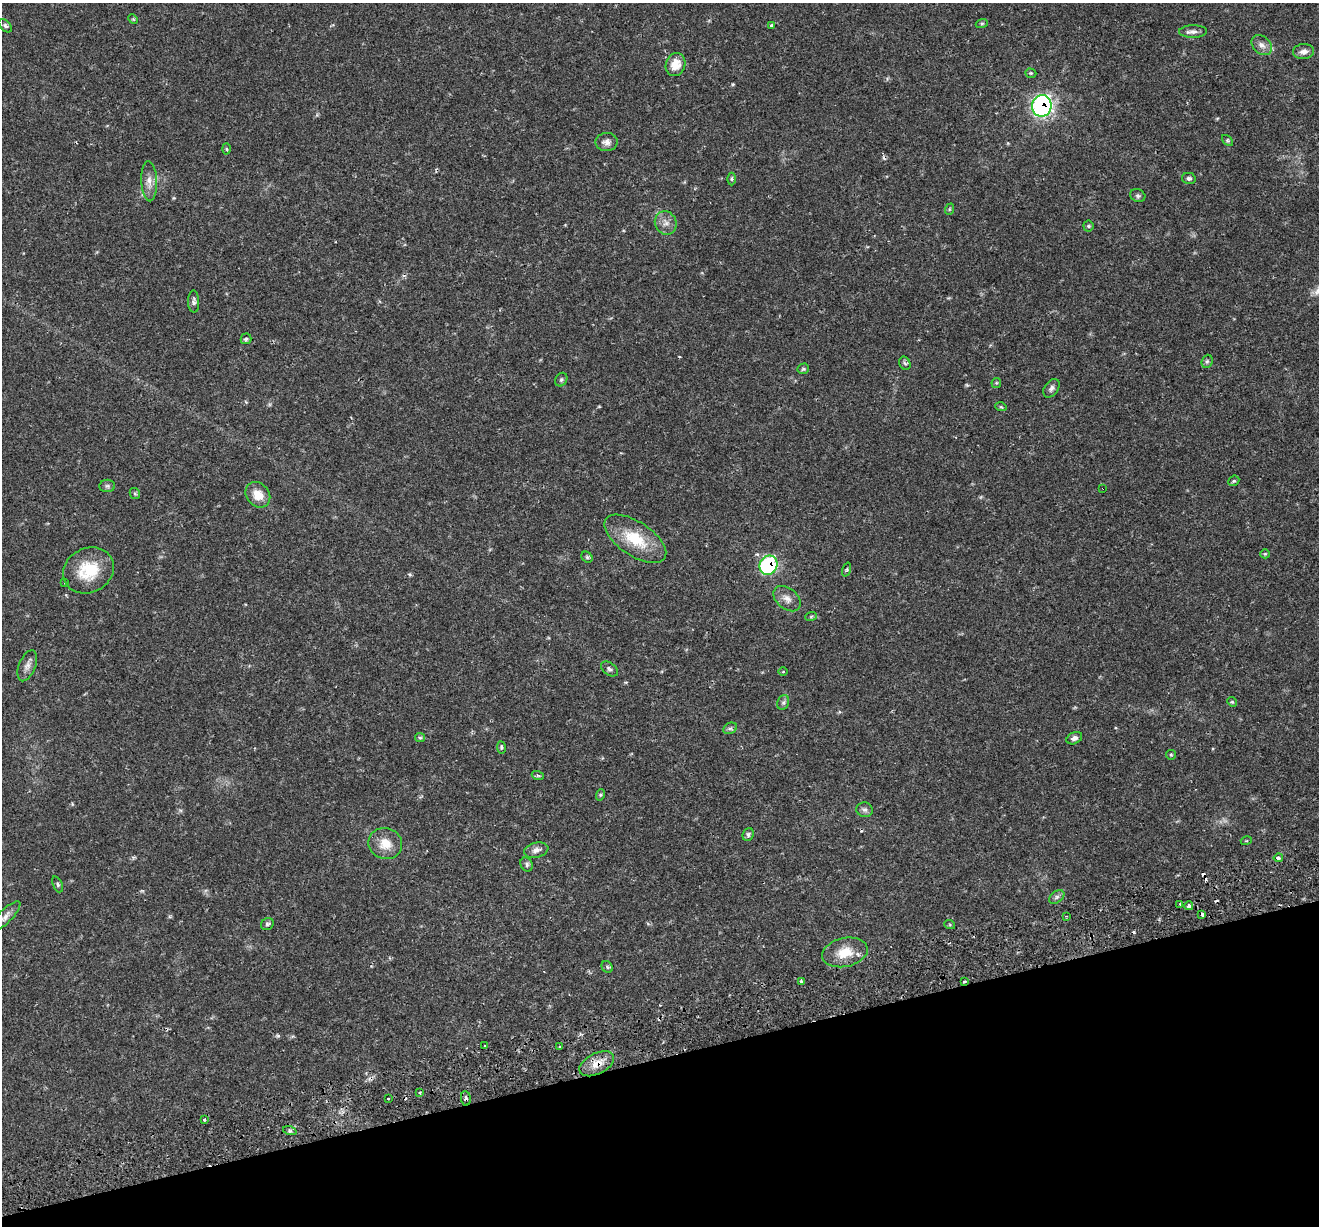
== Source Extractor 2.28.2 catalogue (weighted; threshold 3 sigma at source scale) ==
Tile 14 of 4 x 4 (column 2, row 4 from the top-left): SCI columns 1375-2691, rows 184-1407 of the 5379 x 5211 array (HDU 1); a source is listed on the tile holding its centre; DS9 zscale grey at full resolution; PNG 1321 x 1228 px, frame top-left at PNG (2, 3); each listed source drawn as its Kron ellipse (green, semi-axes under 4 px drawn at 4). Shown black and unused: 14% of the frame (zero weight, under 2 of 3 exposures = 5% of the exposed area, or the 3 px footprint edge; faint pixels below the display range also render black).
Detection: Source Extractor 2.28.2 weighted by HDU 2 'WHT'; one run over the whole footprint, this tile lists its part. Background 0.0486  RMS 0.0036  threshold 0.0161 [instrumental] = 3 sigma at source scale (4.5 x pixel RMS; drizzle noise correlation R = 1.50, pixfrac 1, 0.0396/0.0396 arcsec/px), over >= 5 px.
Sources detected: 93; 9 cosmic-ray / hot-pixel residue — neither listed nor drawn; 1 inside a brighter listed object's ellipse — not listed separately; the other 83 listed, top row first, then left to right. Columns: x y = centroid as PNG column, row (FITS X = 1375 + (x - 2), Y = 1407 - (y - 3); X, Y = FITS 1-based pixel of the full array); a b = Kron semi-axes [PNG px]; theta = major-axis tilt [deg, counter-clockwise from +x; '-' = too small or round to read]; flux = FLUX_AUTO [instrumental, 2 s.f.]
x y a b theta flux
133 19 5 4 - 0.37
982 23 6 4 19 0.48
5 26 8 5 -45 0.79
772 26 3 3 - 1.4
1193 32 14 6 1 1.5
1262 45 11 8 -43 1.9
1303 51 10 7 5 1.8
676 65 12 9 72 5.2
1031 73 6 4 -19 0.49
1042 106 11 9 80 79
1228 141 7 4 -45 0.51
607 142 11 9 2 1.9
227 149 5 3 - 0.44
1189 178 7 5 -12 0.81
732 179 6 4 -89 0.59
149 181 20 8 -87 3
1138 196 8 6 -24 0.78
950 209 6 3 70 0.39
666 223 12 10 -65 2.5
1088 226 5 5 - 0.55
194 302 11 5 -88 1.1
246 339 5 5 - 0.78
1207 361 7 5 68 0.65
905 363 7 5 -63 0.79
803 369 6 5 - 0.57
561 380 7 5 59 0.66
996 383 5 5 - 0.43
1051 388 10 7 55 1.2
1001 407 6 3 -17 0.42
1234 481 6 5 - 0.5
107 486 8 6 -2 0.76
1103 488 2 2 - 0.38
135 493 5 5 - 0.6
258 495 14 11 -49 4.8
635 539 35 17 -34 13
1265 554 5 4 - 0.43
587 557 6 5 - 0.59
768 565 10 9 - 31
847 569 7 3 71 0.45
88 570 26 22 28 13
65 583 3 3 - 0.72
787 599 15 10 -39 2.6
811 616 6 3 20 0.42
27 666 16 8 68 2.1
610 669 9 6 -35 0.92
783 672 5 3 - 0.34
783 702 7 6 - 0.85
1232 702 5 4 - 0.45
730 728 7 5 28 0.77
420 738 5 4 - 0.52
1074 738 8 5 25 1.1
501 747 6 4 -81 0.63
1171 755 5 4 - 0.43
538 776 6 4 -19 0.5
600 795 6 3 71 0.5
865 810 8 7 - 1
748 834 7 5 69 0.75
1246 841 5 3 - 0.32
385 844 17 15 -20 5.8
536 850 12 7 13 1.8
1278 858 4 3 - 2.4
527 864 7 6 - 0.88
58 884 8 4 -67 0.76
1057 897 8 5 36 0.98
1180 904 3 3 - 0.49
1189 906 4 4 - 1.1
1202 914 4 3 - 2.5
5 916 20 6 45 2.2
1066 916 3 3 - 0.32
267 924 7 5 32 0.71
950 925 5 3 - 0.34
845 952 23 14 12 7.3
607 967 6 5 - 0.66
801 981 4 3 - 0.85
964 981 3 3 - 0.8
485 1046 3 2 - 0.4
560 1047 3 2 - 0.55
597 1064 19 10 27 4.4
420 1093 3 2 - 0.41
466 1098 7 5 -84 0.81
388 1099 3 3 - 0.95
204 1120 3 3 - 1.4
290 1131 7 4 -18 0.77
Overlapping masked pixels (flux is a lower limit): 7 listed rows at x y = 1042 106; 1103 488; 768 565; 1202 914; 964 981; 597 1064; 466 1098
Isophote crosses this tile's border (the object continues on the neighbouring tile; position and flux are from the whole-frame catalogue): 1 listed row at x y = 5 916